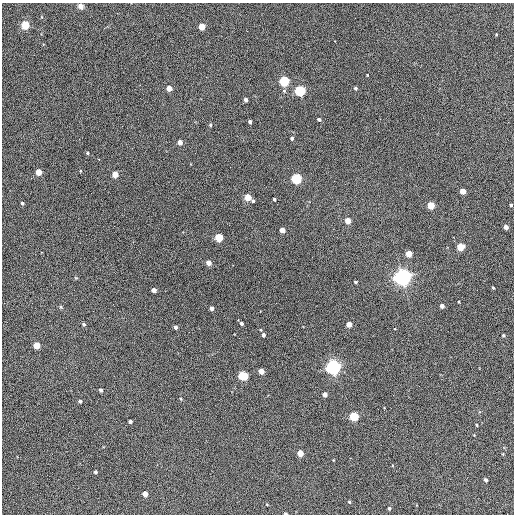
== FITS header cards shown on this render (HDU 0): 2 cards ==
NAXIS1  =                  512 / Axis length
NAXIS2  =                  512 / Axis length

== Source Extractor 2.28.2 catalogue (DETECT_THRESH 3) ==
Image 512 x 512 px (HDU 0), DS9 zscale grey, 1 PNG px = 1 image px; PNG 516 x 516 px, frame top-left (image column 1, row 512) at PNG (2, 3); no overlay
Background 414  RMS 22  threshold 65.5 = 3 sigma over >= 5 px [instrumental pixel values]
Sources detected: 70; all 70 listed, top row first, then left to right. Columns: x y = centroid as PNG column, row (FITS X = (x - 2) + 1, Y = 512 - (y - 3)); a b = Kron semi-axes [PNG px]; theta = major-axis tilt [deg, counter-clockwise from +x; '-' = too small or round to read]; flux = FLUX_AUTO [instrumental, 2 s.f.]
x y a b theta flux
81 6 6 5 - 7.0e+03
25 25 4 4 - 1.1e+05
202 27 4 4 - 3.9e+04
496 34 3 2 - 1.0e+03
367 75 3 2 - 9.5e+02
206 77 2 2 - 7.6e+02
284 81 5 4 - 1.9e+05
169 88 4 4 - 2.0e+04
355 88 3 3 - 3.0e+03
300 91 5 4 - 2.4e+05
246 100 4 3 - 5.2e+03
319 119 4 3 - 2.7e+03
250 121 3 3 - 3.9e+03
210 125 4 3 - 1.8e+03
292 138 3 3 - 3.3e+03
180 142 4 4 - 1.3e+04
87 153 3 3 - 2.1e+03
99 160 3 2 - 3.3e+03
81 171 4 2 - 1.1e+03
38 172 4 4 - 3.1e+04
115 175 4 4 - 2.6e+04
296 179 5 4 - 2.2e+05
463 191 4 4 - 2.5e+04
248 197 4 4 - 4.2e+04
274 199 3 3 - 2.6e+03
253 201 3 3 - 2.0e+03
22 203 3 3 - 3.0e+03
431 205 4 4 - 5.0e+04
511 205 3 3 - 2.3e+03
348 221 4 4 - 2.5e+04
506 227 4 4 - 8.6e+03
282 230 4 4 - 1.8e+04
219 237 4 4 - 8.4e+04
460 247 4 4 - 6.0e+04
409 254 4 4 - 3.2e+04
312 257 2 2 - 7.1e+02
208 263 4 4 - 1.5e+04
403 277 6 6 - 1.0e+06
355 282 3 3 - 2.6e+03
493 288 3 2 - 1.5e+03
154 290 4 4 - 1.1e+04
442 306 4 4 - 6.5e+03
61 307 6 4 -89 1.6e+03
212 308 4 4 - 6.7e+03
241 323 4 3 - 3.5e+03
84 324 4 4 - 2.3e+03
349 324 4 4 - 2.1e+04
175 327 4 3 - 4.4e+03
263 335 5 4 - 4.4e+03
503 335 4 3 - 2.1e+03
36 345 4 4 - 3.1e+04
333 367 5 5 - 7.2e+05
261 371 4 4 - 2.2e+04
243 376 6 4 -14 1.0e+05
101 390 4 3 - 3.9e+03
325 394 4 4 - 7.5e+03
180 399 4 3 - 1.4e+03
80 401 3 3 - 3.2e+03
354 416 4 4 - 1.3e+05
130 421 4 3 - 3.9e+03
477 425 3 2 - 1.5e+03
474 435 3 3 - 9.0e+02
300 453 4 4 - 3.3e+04
95 472 4 3 - 2.9e+03
486 480 4 3 - 4.3e+03
145 494 4 4 - 1.9e+04
349 502 4 3 - 1.7e+03
267 505 4 3 - 1.0e+03
389 508 4 3 - 2.4e+03
285 513 3 2 - 1.9e+03
At the frame edge (FLAGS 8, measured only in part): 1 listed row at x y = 285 513